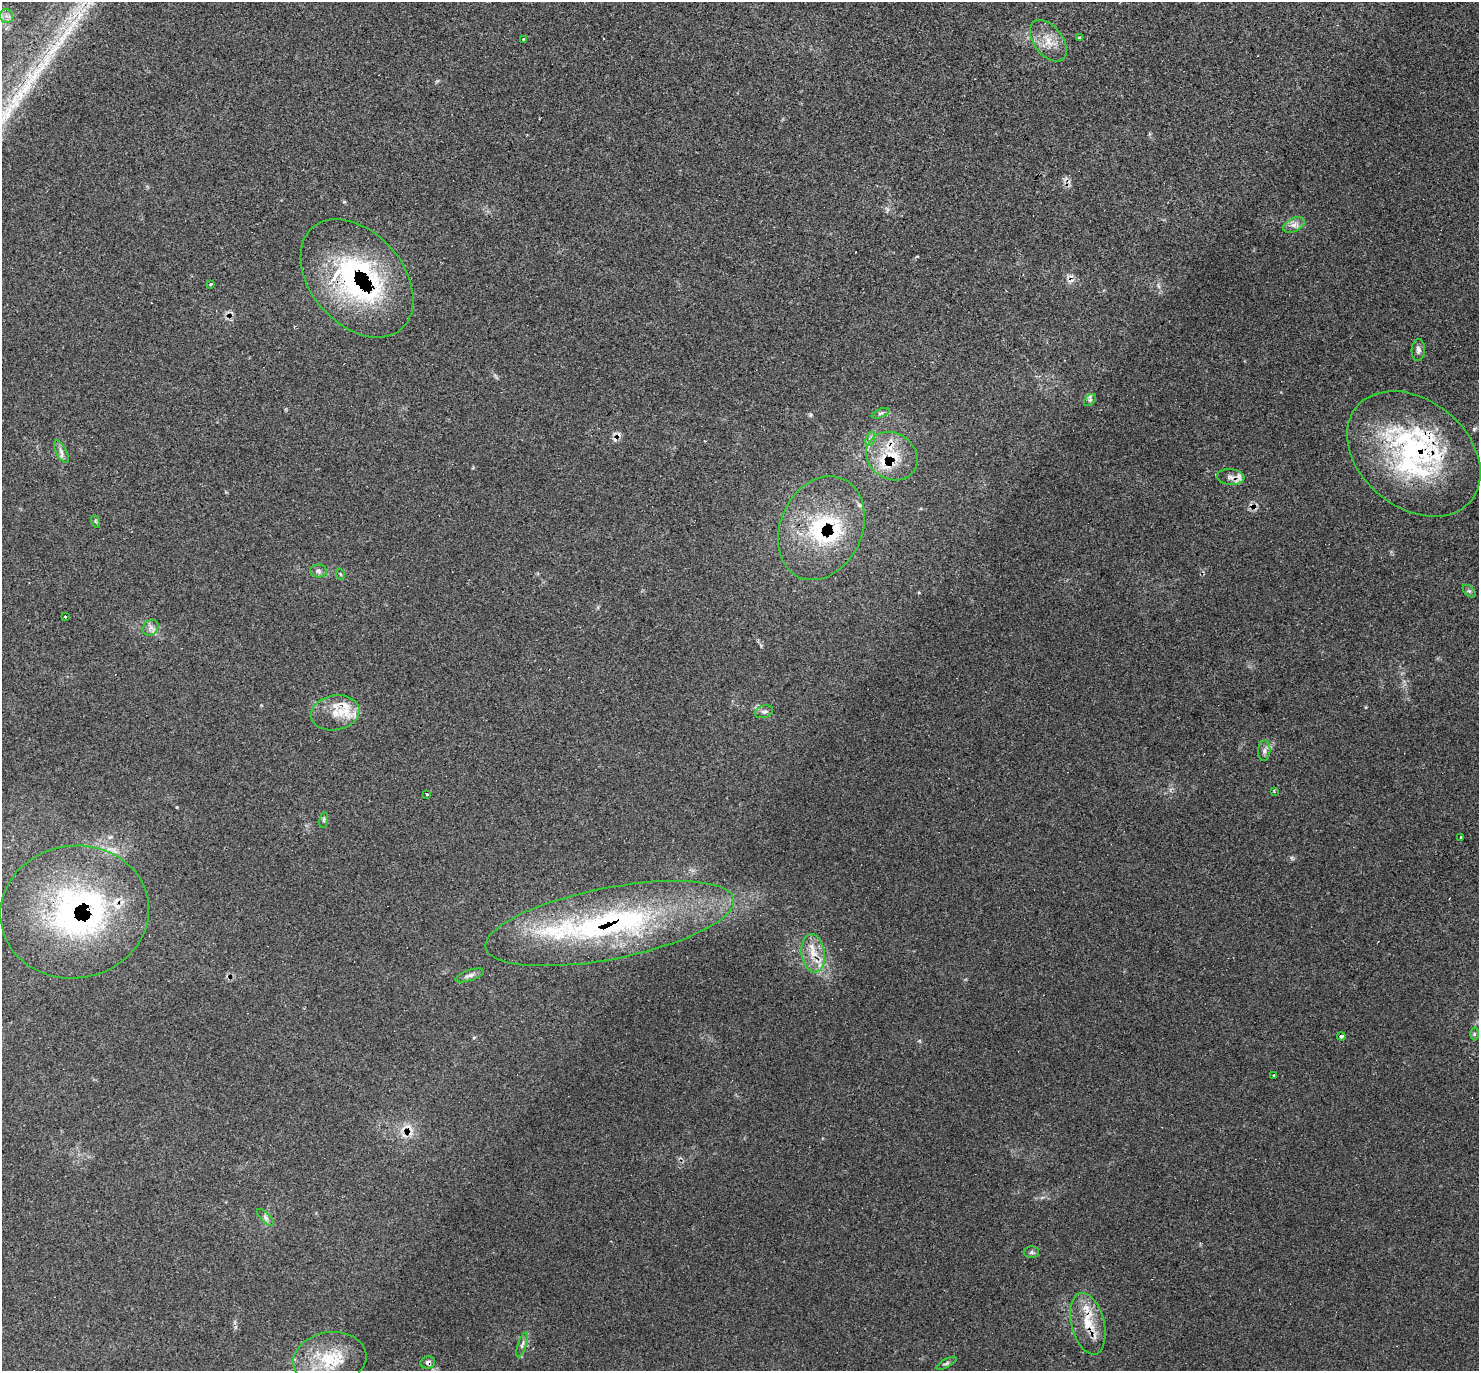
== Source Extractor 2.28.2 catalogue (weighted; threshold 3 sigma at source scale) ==
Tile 10 of 4 x 4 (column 2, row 3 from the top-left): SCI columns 1496-2972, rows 1523-2891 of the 5925 x 5928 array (HDU 1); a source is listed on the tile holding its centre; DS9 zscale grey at full resolution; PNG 1481 x 1373 px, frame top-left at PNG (2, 2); each listed source drawn as its Kron ellipse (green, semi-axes under 4 px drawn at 4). Shown black and unused: <1% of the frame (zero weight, under 3 of 4 exposures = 1% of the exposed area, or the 3 px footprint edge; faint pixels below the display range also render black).
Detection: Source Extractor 2.28.2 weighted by HDU 2 'WHT'; one run over the whole footprint, this tile lists its part. Background 0.0446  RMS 0.0061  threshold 0.0273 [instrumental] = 3 sigma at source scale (4.5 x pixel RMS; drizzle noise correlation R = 1.50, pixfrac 1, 0.05/0.05 arcsec/px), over >= 5 px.
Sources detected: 60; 8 cosmic-ray / hot-pixel residue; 1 long thin detection or spike segment (spike, bleed or trail) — neither listed nor drawn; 8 inside a brighter listed object's ellipse — not listed separately; the other 43 listed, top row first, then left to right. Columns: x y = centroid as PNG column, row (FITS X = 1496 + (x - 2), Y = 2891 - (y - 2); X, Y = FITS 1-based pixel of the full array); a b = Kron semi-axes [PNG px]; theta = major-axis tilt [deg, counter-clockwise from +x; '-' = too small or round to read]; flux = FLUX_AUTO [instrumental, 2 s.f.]
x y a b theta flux
6 16 7 6 - 2.5
1079 37 3 3 - 0.99
524 39 3 3 - 2.1
1048 41 24 14 -53 10
1294 225 11 6 27 3.2
357 278 67 46 -49 110
210 284 3 3 - 1.3
1418 350 11 6 88 2.3
1090 400 7 4 44 1.2
880 413 9 3 22 1.1
870 439 7 4 71 1.8
61 452 12 5 -63 2.4
1414 454 74 53 -39 130
892 456 27 23 -34 23
1231 477 14 8 -4 4
95 521 6 4 -71 0.68
821 528 54 41 65 62
318 571 8 6 -3 1.8
340 574 6 3 -71 0.62
1469 591 7 4 -44 1.1
65 616 3 3 - 2.1
151 628 9 7 44 2.4
764 712 9 6 18 1.8
335 713 24 17 10 14
1264 751 10 6 87 2
1274 792 3 3 - 0.67
427 794 3 3 - 1.9
324 820 8 4 82 0.97
1461 837 3 3 - 1.6
75 912 74 66 9 180
610 923 126 35 11 160
813 953 19 11 -82 11
469 975 15 5 17 2.5
1474 1034 6 4 90 0.87
1341 1036 4 3 - 2.5
1273 1075 3 3 - 1.6
266 1218 11 5 -45 1.9
1031 1252 8 6 0 1.3
1088 1324 31 16 -76 18
522 1345 13 4 70 1.9
330 1359 37 27 11 30
428 1362 7 6 - 1.9
946 1363 11 3 28 1.1
Overlapping masked pixels (flux is a lower limit): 10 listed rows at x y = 357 278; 1414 454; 892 456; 1231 477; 821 528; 75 912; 610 923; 813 953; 1088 1324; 428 1362
Unlisted compact peaks at least as high as the median listed source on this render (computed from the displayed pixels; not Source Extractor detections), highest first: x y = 344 202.